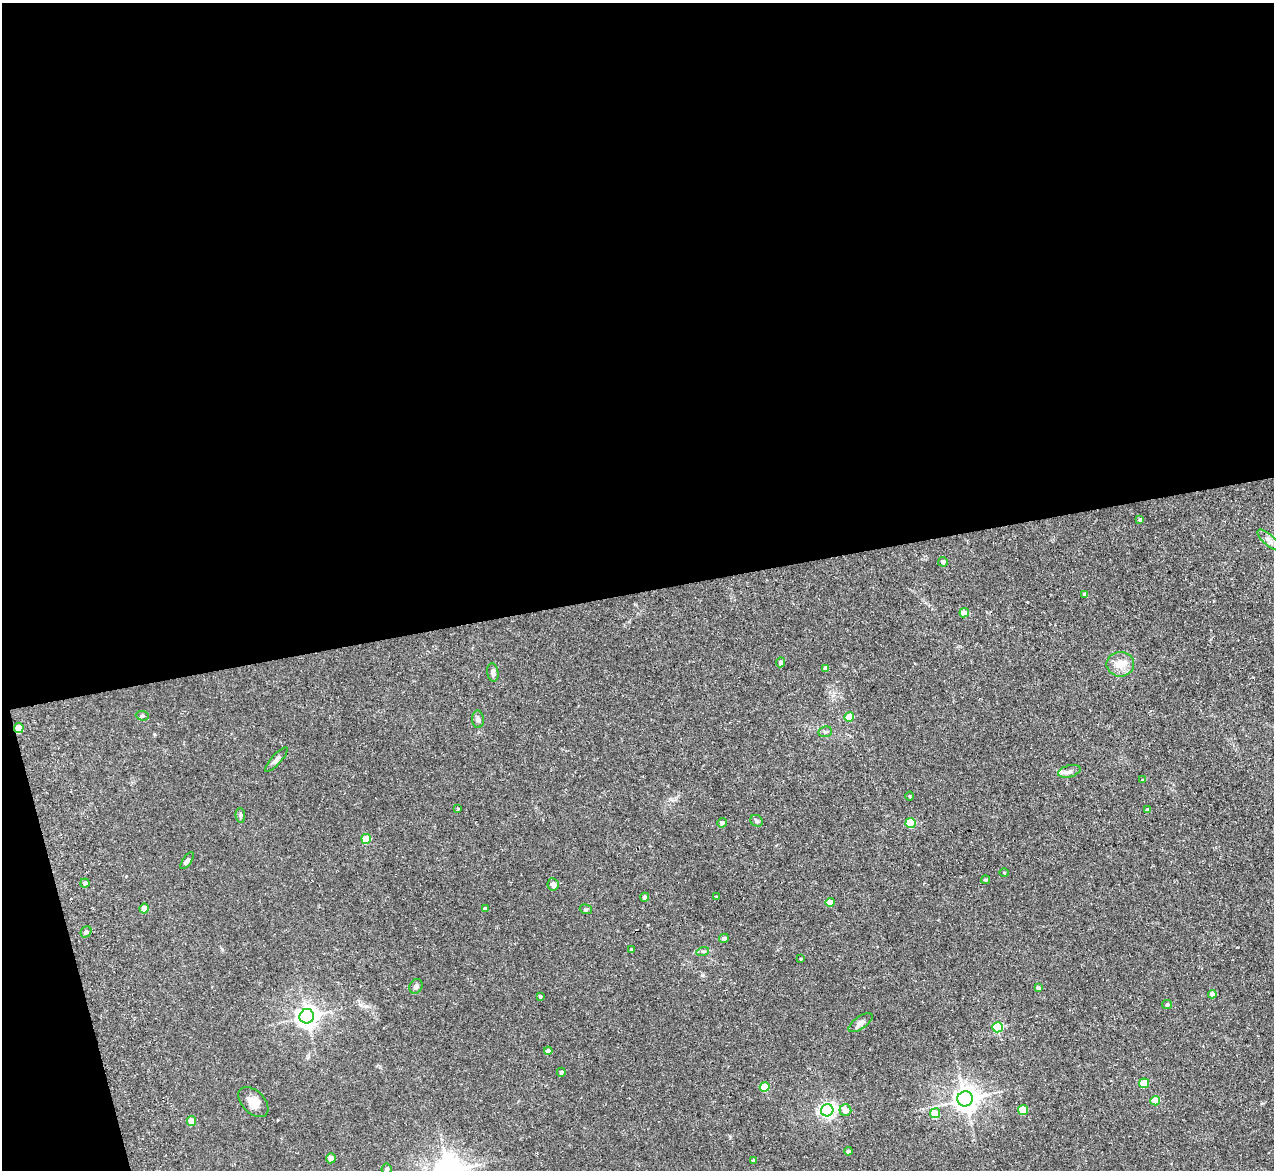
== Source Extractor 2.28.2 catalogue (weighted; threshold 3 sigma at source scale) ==
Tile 1 of 4 x 4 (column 1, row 1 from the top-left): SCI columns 7-1278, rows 3640-4807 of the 5154 x 5095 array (HDU 1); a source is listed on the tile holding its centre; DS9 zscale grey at full resolution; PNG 1276 x 1172 px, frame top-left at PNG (2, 3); each listed source drawn as its Kron ellipse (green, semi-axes under 4 px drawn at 4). Shown black and unused: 53% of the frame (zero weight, under 3 of 5 exposures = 3% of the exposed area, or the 3 px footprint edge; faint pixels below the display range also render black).
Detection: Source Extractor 2.28.2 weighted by HDU 2 'WHT'; one run over the whole footprint, this tile lists its part. Background 0.0273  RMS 0.005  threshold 0.0226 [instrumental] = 3 sigma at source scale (4.5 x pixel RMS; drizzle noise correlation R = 1.50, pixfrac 1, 0.05/0.05 arcsec/px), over >= 5 px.
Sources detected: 65; all 65 listed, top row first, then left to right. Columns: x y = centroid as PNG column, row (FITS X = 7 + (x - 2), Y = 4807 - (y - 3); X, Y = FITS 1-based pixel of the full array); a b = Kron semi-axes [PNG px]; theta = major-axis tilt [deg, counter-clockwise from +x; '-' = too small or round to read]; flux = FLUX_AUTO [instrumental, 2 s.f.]
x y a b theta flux
1140 519 4 4 - 0.98
1269 540 14 5 -42 2.3
943 562 5 5 - 1.6
1085 594 4 4 - 1.6
964 613 5 4 - 4.9
781 662 5 4 - 2
1120 664 14 12 0 6.1
826 668 4 4 - 3
493 672 9 5 -81 1.8
142 716 6 4 -4 0.82
849 717 5 4 - 9.9
478 719 9 5 -87 1.4
19 728 5 4 - 13
825 732 7 5 11 1.1
276 760 16 5 48 1.7
1069 771 11 6 15 2.1
1143 780 4 4 - 0.64
909 796 4 3 - 0.38
458 809 3 2 - 0.42
1148 810 4 4 - 0.94
240 815 7 4 -84 0.92
757 821 6 5 - 1
722 823 5 4 - 1.8
911 823 5 5 - 22
366 839 5 5 - 9.9
187 861 10 4 53 1.2
1004 873 4 4 - 0.46
985 880 4 4 - 0.75
85 883 5 4 - 1.3
553 884 6 5 - 2
645 897 4 4 - 1.7
717 897 4 4 - 0.49
830 902 4 4 - 4.9
485 908 4 3 - 1.1
144 909 5 4 - 5.5
586 909 6 4 -19 0.7
86 932 6 5 - 1.5
724 938 5 4 - 1.4
631 949 4 3 - 0.53
703 951 6 4 17 0.84
801 959 4 2 - 0.38
416 986 8 6 60 1.6
1038 988 4 4 - 1.7
1212 994 4 4 - 3.3
540 996 4 4 - 0.63
1167 1005 5 4 - 0.96
307 1016 7 7 - 320
860 1023 14 6 35 2.2
998 1027 5 5 - 34
548 1051 4 4 - 2.9
561 1072 4 4 - 1.1
1144 1083 5 5 - 15
765 1087 5 5 - 17
965 1099 8 7 - 520
1155 1101 5 4 - 10
253 1102 18 11 -44 5.2
827 1110 6 6 - 140
845 1110 6 6 - 4.1
1023 1110 5 5 - 15
935 1113 5 5 - 9
191 1121 5 4 - 6.8
848 1151 4 4 - 1.6
331 1158 5 5 - 2.9
754 1160 4 3 - 0.76
387 1169 5 5 - 1.2
Overlapping masked pixels (flux is a lower limit): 1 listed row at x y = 19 728
Isophote crosses this tile's border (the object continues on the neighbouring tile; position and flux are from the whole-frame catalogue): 1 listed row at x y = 387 1169